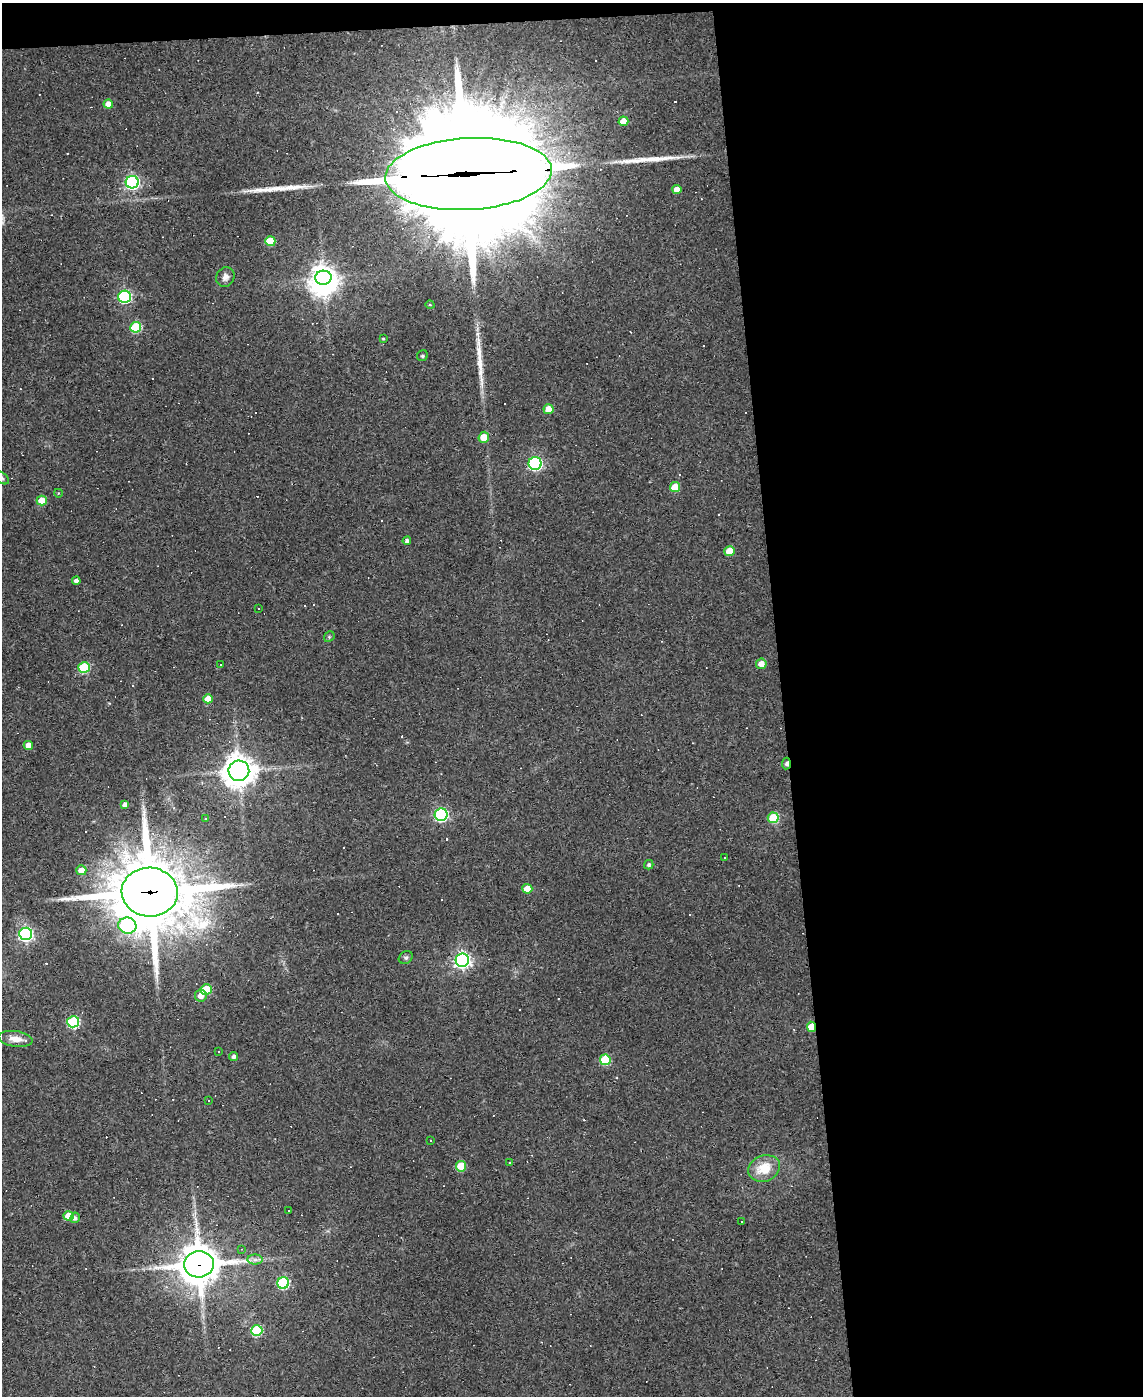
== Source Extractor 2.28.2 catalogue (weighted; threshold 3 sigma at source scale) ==
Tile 4 of 4 x 3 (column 4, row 1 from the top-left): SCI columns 3424-4564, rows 3020-4413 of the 4564 x 4539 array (HDU 1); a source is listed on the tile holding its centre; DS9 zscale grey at full resolution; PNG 1145 x 1398 px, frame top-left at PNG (2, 3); each listed source drawn as its Kron ellipse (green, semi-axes under 4 px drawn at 4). Shown black and unused: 33% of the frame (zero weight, under 3 of 4 exposures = <1% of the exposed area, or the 3 px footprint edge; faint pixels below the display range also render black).
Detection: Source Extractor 2.28.2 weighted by HDU 2 'WHT'; one run over the whole footprint, this tile lists its part. Background 0.0831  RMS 0.0059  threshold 0.0265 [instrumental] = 3 sigma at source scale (4.5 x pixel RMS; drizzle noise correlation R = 1.50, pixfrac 1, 0.05/0.05 arcsec/px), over >= 5 px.
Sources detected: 102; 1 inside a brighter object's white glare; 31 cosmic-ray / hot-pixel residue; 3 long thin detections or spike segments (spike, bleed or trail) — neither listed nor drawn; the other 67 listed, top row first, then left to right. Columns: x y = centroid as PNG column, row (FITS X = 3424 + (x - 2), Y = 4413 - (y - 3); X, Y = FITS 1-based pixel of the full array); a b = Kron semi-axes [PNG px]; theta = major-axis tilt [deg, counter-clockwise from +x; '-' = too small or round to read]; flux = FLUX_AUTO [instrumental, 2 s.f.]
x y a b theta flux
108 104 5 4 - 5.8
623 121 5 4 - 6.9
468 174 83 36 3 32000
132 182 6 6 - 130
677 189 4 4 - 5
270 241 5 5 - 17
225 277 10 9 - 2.8
323 278 8 7 - 490
124 297 6 6 - 87
430 305 4 3 - 0.51
136 327 5 5 - 36
383 339 4 2 - 0.51
422 356 6 5 - 1.1
549 409 5 5 - 9
484 437 5 5 - 9.6
535 463 6 6 - 100
2 478 8 5 -37 1.3
675 487 5 5 - 15
58 493 4 3 - 0.44
42 501 5 5 - 12
407 541 4 4 - 1.6
730 551 5 5 - 11
76 581 4 4 - 2.2
258 609 3 2 - 0.66
329 637 6 4 47 0.83
761 664 5 5 - 5.7
220 665 3 2 - 0.44
84 668 5 5 - 37
208 699 5 4 - 8.5
28 745 4 4 - 5.1
786 763 6 4 85 1.7
239 771 10 10 - 840
125 804 4 4 - 2.4
441 815 6 6 - 95
773 818 5 5 - 21
206 819 3 3 - 0.66
725 858 2 2 - 0.45
649 865 5 4 - 1.3
81 870 5 5 - 6.5
527 889 5 5 - 10
150 892 28 24 -5 5100
127 926 9 8 - 60
26 934 6 6 - 140
406 958 7 6 - 1.3
462 960 7 6 - 210
206 989 5 5 - 22
201 995 6 6 - 5
73 1022 6 5 - 57
811 1027 5 4 - 11
15 1039 17 7 -8 5.7
219 1051 3 3 - 1.4
234 1056 4 4 - 1.7
605 1060 5 5 - 29
209 1101 3 2 - 0.44
431 1141 3 3 - 1.5
510 1162 4 3 - 0.66
461 1166 5 5 - 19
764 1168 16 13 20 13
289 1210 2 2 - 0.55
69 1216 5 5 - 12
75 1218 5 4 - 1.7
742 1222 2 2 - 0.42
242 1249 3 2 - 0.56
255 1260 7 5 0 1.9
199 1264 15 13 6 1400
283 1283 6 6 - 55
257 1331 6 5 - 40
Overlapping masked pixels (flux is a lower limit): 5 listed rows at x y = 468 174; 786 763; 150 892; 811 1027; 199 1264
Isophote crosses this tile's border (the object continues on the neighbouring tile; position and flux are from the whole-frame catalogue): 1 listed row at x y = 2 478